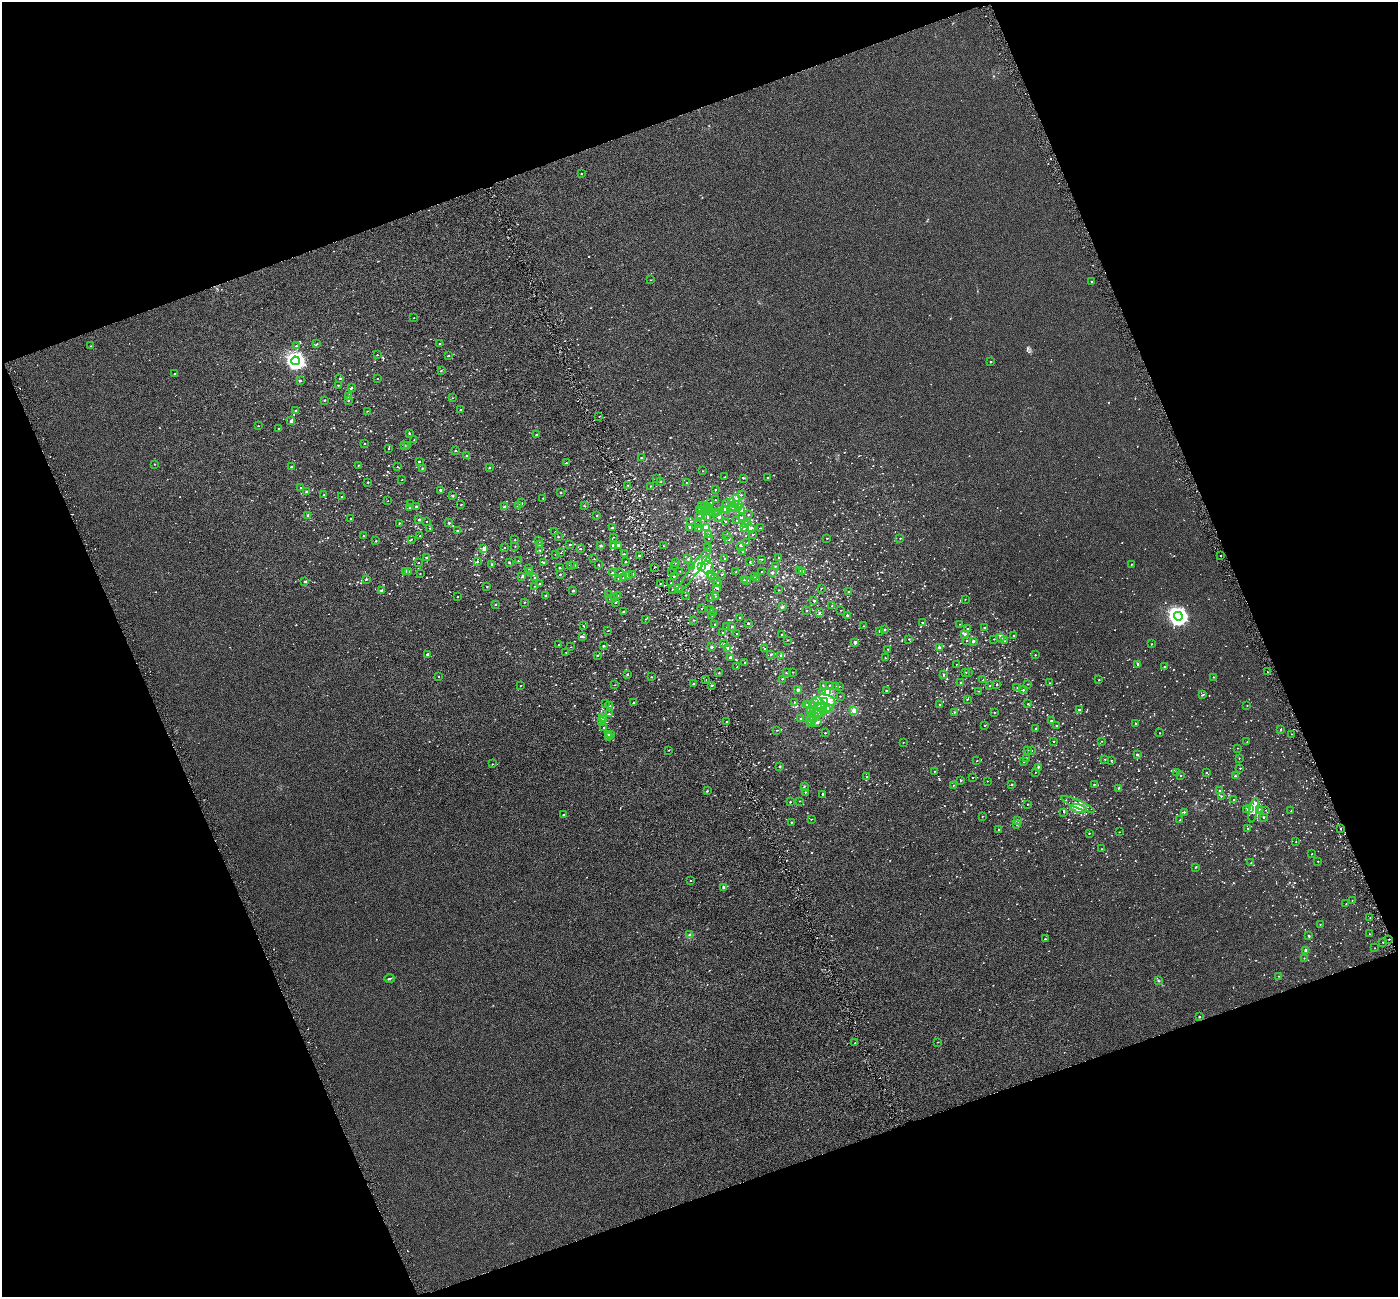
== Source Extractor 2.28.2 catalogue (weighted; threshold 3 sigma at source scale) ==
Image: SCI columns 4-5587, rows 143-5320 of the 5589 x 5407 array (HDU 1 of 3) = the unmasked area's bounding box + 8 px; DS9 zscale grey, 4 x 4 block average (1 PNG px = mean of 4 x 4 image px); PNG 1400 x 1299 px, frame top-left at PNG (2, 2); each listed source drawn as its Kron ellipse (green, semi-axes under 4 px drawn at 4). Shown black and unused: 41% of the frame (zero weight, under 3 of 6 exposures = <1% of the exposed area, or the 3 px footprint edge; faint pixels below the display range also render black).
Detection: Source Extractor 2.28.2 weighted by HDU 2 'WHT'. Background -4.04e-04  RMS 0.0024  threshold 0.00972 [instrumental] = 3 sigma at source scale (4.09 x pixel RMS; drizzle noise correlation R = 1.36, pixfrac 0.8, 0.0396/0.0396 arcsec/px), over >= 5 px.
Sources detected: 1795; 30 too faint to see at this stretch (4 x 4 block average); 10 inside a brighter object's white glare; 2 cosmic-ray / hot-pixel residue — neither listed nor drawn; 57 coinciding with a brighter row at this scale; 33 inside a brighter listed object's ellipse — not listed separately; of the other 1663, all 500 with FLUX_AUTO >= 0.651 (the completeness limit of this list) listed and drawn (1163 fainter detections not listed), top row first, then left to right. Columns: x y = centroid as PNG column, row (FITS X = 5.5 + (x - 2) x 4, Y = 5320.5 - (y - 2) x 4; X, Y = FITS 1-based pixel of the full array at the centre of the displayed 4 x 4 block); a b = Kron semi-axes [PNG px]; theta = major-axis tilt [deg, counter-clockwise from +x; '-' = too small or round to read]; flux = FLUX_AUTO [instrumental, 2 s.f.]
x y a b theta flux
581 174 2 2 - 0.85
650 280 2 2 - 0.67
1092 281 2 2 - 0.94
414 318 2 2 - 0.74
317 344 2 2 - 1.1
440 344 2 2 - 0.98
90 346 2 2 - 1.1
296 346 2 2 - 1.3
377 355 2 2 - 1
448 356 2 2 - 2.1
295 361 4 4 - 470
991 362 2 2 - 2
441 370 2 2 - 1.6
175 373 2 2 - 0.72
340 378 2 2 - 2.2
377 378 2 2 - 0.66
300 381 2 2 - 5.2
338 385 2 2 - 0.74
351 388 2 2 - 4.1
349 397 2 2 - 1.6
453 398 2 2 - 0.69
325 400 2 2 - 1.6
348 400 2 2 - 1.3
460 409 2 2 - 0.82
295 410 2 2 - 2.1
367 411 2 2 - 0.65
599 416 2 2 - 0.79
291 421 3 2 - 2
258 426 2 2 - 1.2
279 429 2 2 - 1.6
409 433 2 2 - 2.5
536 435 2 2 - 1.7
414 440 2 2 - 0.8
365 444 2 2 - 1.4
405 445 2 2 - 1.3
408 446 2 2 - 0.83
388 449 2 2 - 0.75
455 451 2 2 - 2.2
466 455 2 2 - 1.3
641 458 2 2 - 1
419 461 2 2 - 2.8
566 463 2 2 - 1.1
155 464 2 2 - 1
358 465 2 2 - 1.1
291 467 2 2 - 4.5
397 467 2 2 - 1.1
422 468 2 2 - 1.7
489 468 2 2 - 1.9
703 471 2 2 - 0.9
725 477 2 2 - 1.1
768 477 2 2 - 0.82
656 478 2 2 - 0.79
743 478 2 2 - 0.91
402 479 2 2 - 0.74
660 481 2 2 - 1.8
368 482 2 2 - 1.9
687 483 2 2 - 1.8
628 485 2 2 - 1
650 486 2 2 - 0.91
300 488 2 2 - 1.1
441 490 2 2 - 4.5
715 490 2 2 - 0.66
306 492 2 2 - 4.6
561 493 2 2 - 1.8
324 495 2 2 - 1.2
741 495 2 2 - 1
342 496 2 2 - 1.5
453 496 2 2 - 1.9
543 498 2 2 - 0.76
737 498 2 2 - 18
715 500 2 2 - 0.74
388 501 2 2 - 0.75
732 502 2 2 - 4.1
410 503 2 2 - 1.1
522 503 2 2 - 0.9
710 503 2 2 - 2
461 504 2 2 - 1.3
726 504 2 2 - 0.68
738 504 2 2 - 17
518 505 2 2 - 6.4
735 505 2 2 - 1.3
416 506 2 2 - 2.6
585 506 2 2 - 1.2
702 506 2 2 - 0.75
708 506 2 2 - 0.83
409 507 2 2 - 1.6
504 507 2 2 - 12
705 507 2 2 - 1
733 507 2 2 - 2.5
738 507 2 2 - 1.1
707 509 3 2 - 1.4
709 509 2 2 - 2.3
699 510 3 2 - 0.69
704 510 2 2 - 3.7
724 510 2 2 - 4.1
741 510 2 2 - 6.5
706 511 2 2 - 3.3
726 511 2 2 - 3.2
705 512 3 2 - 1.5
717 513 2 2 - 1.1
701 514 2 2 - 0.7
715 514 2 2 - 2.4
308 515 2 2 - 7.2
597 515 2 2 - 1.4
748 515 2 2 - 1
699 516 2 2 - 2.7
719 517 2 2 - 2.7
708 518 2 2 - 1.4
741 518 2 2 - 5.8
351 519 2 2 - 1.9
419 520 2 2 - 5.1
737 520 2 2 - 1.4
691 521 2 2 - 0.85
725 521 2 2 - 1.5
427 522 2 2 - 0.67
747 522 2 2 - 4
399 523 2 2 - 1.7
449 523 2 2 - 4.2
698 525 2 2 - 0.88
746 525 2 2 - 10
690 527 2 2 - 2.6
744 527 2 2 - 1.4
430 528 2 2 - 1
612 528 2 2 - 5.3
706 528 2 2 - 33
751 528 2 2 - 6.3
760 528 2 2 - 0.76
699 529 2 2 - 1.6
458 531 2 2 - 5.8
555 532 2 2 - 0.68
708 534 2 2 - 2.8
726 535 2 2 - 0.76
753 535 2 2 - 0.79
363 536 2 2 - 0.76
420 536 2 2 - 1.9
558 537 2 2 - 1.9
613 537 2 2 - 0.72
708 538 2 2 - 1.1
827 538 2 2 - 1.1
900 538 2 2 - 0.97
411 539 2 2 - 0.8
729 539 2 2 - 3.1
515 540 2 2 - 0.91
539 540 2 2 - 2
376 541 2 2 - 1.5
747 543 2 2 - 0.71
539 544 2 2 - 0.86
570 544 2 2 - 1.8
613 545 2 2 - 6.7
619 545 2 2 - 3.4
515 546 2 2 - 0.78
601 546 2 2 - 5
664 546 2 2 - 0.72
741 546 2 2 - 2
707 547 2 2 - 0.7
484 548 3 2 - 4.3
505 548 2 2 - 0.82
580 549 2 2 - 1.7
540 550 2 2 - 2.2
743 552 2 2 - 2.6
561 553 2 2 - 0.84
556 554 2 2 - 0.65
624 554 2 2 - 0.97
639 556 2 2 - 0.72
1220 556 2 2 - 0.96
427 557 2 2 - 2.4
779 557 2 2 - 1.6
725 558 2 2 - 1.8
594 559 2 2 - 0.67
688 559 2 2 - 2.1
762 559 2 2 - 0.75
706 560 4 3 - 9.5
518 561 2 2 - 1.4
418 562 2 2 - 1.3
477 562 2 2 - 1.8
509 562 2 2 - 2.5
626 562 2 2 - 1.4
750 562 2 2 - 0.91
544 563 2 2 - 2.5
676 563 2 2 - 1.8
492 564 2 2 - 3.6
1131 564 2 2 - 1.6
598 565 2 2 - 0.86
675 565 2 2 - 0.93
570 566 2 2 - 0.75
575 566 2 2 - 1.8
691 566 2 2 - 0.87
701 566 3 2 - 23
775 566 2 2 - 1.9
655 567 2 2 - 1.2
529 568 2 2 - 0.66
560 568 2 2 - 1.9
707 568 6 6 - 10
695 569 28 3 54 11
799 570 2 2 - 1
406 571 2 2 - 2.6
530 571 3 2 - 1.1
680 571 2 2 - 0.93
803 571 2 2 - 2.8
409 572 2 2 - 0.7
736 572 2 2 - 0.72
762 572 2 2 - 0.81
612 573 2 2 - 2.2
620 573 2 2 - 2.8
671 573 2 2 - 2.7
772 573 2 2 - 7.3
420 574 2 2 - 0.66
560 574 2 2 - 1.5
633 574 2 2 - 4.5
710 574 2 2 - 2
722 574 2 2 - 0.77
628 576 2 2 - 3
674 576 2 2 - 1
712 576 2 2 - 2.8
522 577 2 2 - 0.97
534 577 2 2 - 1.1
754 577 2 2 - 0.73
623 578 2 2 - 2.4
366 579 2 2 - 2.6
619 579 2 2 - 3.5
714 579 2 2 - 3.2
756 579 2 2 - 0.66
744 580 2 2 - 0.68
747 581 2 2 - 0.85
305 582 2 2 - 2.4
660 583 2 2 - 0.66
671 583 2 2 - 1.6
717 583 2 2 - 0.65
539 584 2 2 - 0.94
487 586 2 2 - 0.9
535 586 2 2 - 0.71
679 588 2 2 - 0.92
717 588 2 2 - 1.1
821 588 2 2 - 0.68
672 589 2 2 - 0.86
382 590 2 2 - 4.6
779 590 2 2 - 0.73
573 591 2 2 - 3.6
848 591 2 2 - 1.2
545 595 2 2 - 1.3
608 595 2 2 - 1.3
617 595 2 2 - 1.1
686 595 2 2 - 0.89
715 596 2 2 - 1.5
457 597 2 2 - 0.68
615 597 2 2 - 1.1
710 597 2 2 - 0.72
610 599 2 2 - 1.4
965 599 2 2 - 0.66
814 601 2 2 - 1.9
524 602 2 2 - 0.8
616 602 2 2 - 1.1
496 604 2 2 - 0.99
832 606 2 2 - 1.4
782 607 2 2 - 4.3
701 608 2 2 - 1.3
711 610 2 2 - 2.8
806 610 2 2 - 1.3
841 610 2 2 - 0.66
623 611 2 2 - 1.4
819 612 2 2 - 1
714 613 2 2 - 0.74
712 615 2 2 - 1.1
847 615 2 2 - 3
1178 616 4 4 - 590
740 617 2 2 - 1.4
646 619 2 2 - 0.68
694 620 2 2 - 1.3
748 623 2 2 - 4.4
922 623 2 2 - 2
715 624 2 2 - 0.68
960 624 2 2 - 0.72
583 626 2 2 - 0.68
732 626 2 2 - 3
863 626 2 2 - 0.69
727 627 2 2 - 2
985 627 2 2 - 0.67
885 629 2 2 - 2.2
967 629 2 2 - 1.1
608 630 2 2 - 1
879 631 2 2 - 1.3
723 633 2 2 - 2
736 633 2 2 - 0.75
781 634 2 2 - 1.1
965 634 2 2 - 8.6
582 636 2 2 - 2.5
1014 636 2 2 - 2
1001 637 2 2 - 20
909 639 2 2 - 1.2
994 639 2 2 - 0.77
788 640 2 2 - 0.75
966 641 2 2 - 1.3
973 641 2 2 - 7.5
1004 641 2 2 - 0.7
855 642 2 2 - 13
724 644 2 2 - 0.74
1152 644 2 2 - 1.1
558 645 2 2 - 0.96
604 646 2 2 - 2.7
571 647 2 2 - 0.8
711 647 2 2 - 5.8
939 647 2 2 - 4.6
728 648 2 2 - 2.4
765 648 2 2 - 0.86
888 649 2 2 - 1.1
566 652 2 2 - 0.69
427 654 2 2 - 4.6
771 654 2 2 - 1.4
598 655 2 2 - 1.1
781 655 2 2 - 2.8
1035 655 2 2 - 1.3
730 658 2 2 - 2.7
885 658 2 2 - 1
745 662 2 2 - 1.1
956 664 2 2 - 0.68
1138 664 2 2 - 5.3
737 667 2 2 - 0.86
1164 667 2 2 - 3.1
786 672 2 2 - 1.4
793 672 2 2 - 0.75
965 672 2 2 - 0.99
968 672 2 2 - 1.3
1267 672 2 2 - 0.73
719 673 2 2 - 1.4
627 674 2 2 - 2.1
944 674 2 2 - 0.78
439 676 2 2 - 1.5
651 677 2 2 - 1
1213 677 2 2 - 0.77
782 679 2 2 - 1.1
706 680 2 2 - 0.9
983 680 2 2 - 0.92
1099 680 2 2 - 1.4
693 683 2 2 - 1.7
961 683 2 2 - 3.6
1049 683 2 2 - 0.83
997 684 2 2 - 1.5
1028 684 2 2 - 0.74
615 685 2 2 - 0.78
712 685 2 2 - 1.8
823 685 2 2 - 1.2
830 685 2 2 - 0.92
521 686 2 2 - 0.69
836 686 2 2 - 6.1
839 686 2 2 - 0.85
990 686 2 2 - 1.1
1017 687 2 2 - 0.85
798 690 2 2 - 9.5
1023 690 2 2 - 1.8
886 691 2 2 - 3.2
978 691 2 2 - 0.76
822 692 2 2 - 0.75
826 692 2 2 - 23
1203 695 2 2 - 1.7
840 696 2 2 - 0.81
967 699 2 2 - 1.1
818 700 4 2 - 7.7
828 700 9 4 -28 9.3
824 701 2 2 - 22
634 702 2 2 - 0.86
794 702 2 2 - 1.1
815 703 2 2 - 1.4
605 704 2 2 - 1.5
1028 704 2 2 - 1.5
806 705 2 2 - 1.7
808 705 2 2 - 1
940 705 2 2 - 2.3
1247 705 2 2 - 0.97
610 706 2 2 - 0.75
817 706 3 2 - 1.4
822 706 2 2 - 7
829 708 2 2 - 2.9
814 709 2 2 - 0.83
1079 709 2 2 - 3.8
827 710 4 3 - 5
854 710 2 2 - 28
811 711 2 2 - 1
823 711 2 2 - 6.2
954 712 2 2 - 1.2
818 713 5 2 - 2.9
821 713 2 2 - 2.6
994 713 2 2 - 0.78
609 714 2 2 - 0.71
813 714 2 2 - 20
602 717 2 2 - 7
800 719 2 2 - 1.9
603 720 2 2 - 4.4
814 720 2 2 - 7.1
601 721 2 2 - 5
727 721 2 2 - 0.88
810 721 2 2 - 1.9
1051 721 2 2 - 2.8
817 723 2 2 - 2.5
1135 723 2 2 - 1
811 724 2 2 - 2.1
984 725 2 2 - 1.1
1056 726 2 2 - 1.1
604 727 2 2 - 1.1
1036 728 2 2 - 2.9
777 730 2 2 - 0.74
1281 730 2 2 - 2.1
825 733 2 2 - 0.98
1160 733 2 2 - 1
608 734 2 2 - 2.1
1291 734 2 2 - 1.9
610 735 2 2 - 3
608 737 4 2 - 1.3
1053 741 2 2 - 1.1
1102 741 2 2 - 0.83
903 742 2 2 - 0.71
1247 742 2 2 - 0.89
1237 748 2 2 - 0.71
669 750 2 2 - 0.88
1028 751 2 2 - 0.92
1031 751 2 2 - 0.98
1137 754 2 2 - 4.6
1026 758 2 2 - 1.2
1239 758 2 2 - 0.85
1105 759 2 2 - 0.97
1111 760 2 2 - 1.1
977 761 2 2 - 0.9
1023 761 2 2 - 1.7
492 764 2 2 - 0.86
779 766 2 2 - 1.9
1038 767 2 2 - 2.2
1240 768 2 2 - 1.1
934 771 2 2 - 0.98
1035 772 2 2 - 0.94
1177 773 2 2 - 0.75
1206 773 2 2 - 1.8
1180 776 2 2 - 1.7
1235 776 2 2 - 3.2
867 777 2 2 - 0.98
973 778 2 2 - 0.72
961 781 2 2 - 1.1
987 781 2 2 - 0.77
1012 784 2 2 - 1.1
1094 784 2 2 - 1.8
953 785 2 2 - 0.83
804 786 2 2 - 1.5
1118 788 3 2 - 1.1
1219 790 2 2 - 1.9
707 791 2 2 - 1.7
805 792 2 2 - 1.5
822 794 2 2 - 1.7
1221 796 2 2 - 1
1234 800 2 2 - 1.2
799 801 2 2 - 0.79
790 802 2 2 - 1.2
1027 804 2 2 - 1.2
1078 804 18 4 -23 8.2
1078 808 8 4 -15 8.4
1250 809 2 2 - 1.3
1247 810 2 2 - 0.88
1254 810 12 3 78 5.9
1259 810 2 2 - 1.2
1266 810 2 2 - 0.77
1291 811 2 2 - 0.7
1064 812 2 2 - 0.85
1184 812 2 2 - 1.8
564 815 2 2 - 3.6
982 816 2 2 - 0.8
1264 817 2 2 - 1.9
811 819 2 2 - 0.77
1180 820 2 2 - 0.72
1018 821 2 2 - 1.8
791 822 2 2 - 1.2
1017 825 2 2 - 1.4
1248 828 2 2 - 2
1340 829 2 2 - 0.9
999 830 2 2 - 1.5
1119 832 2 2 - 0.65
1089 833 2 2 - 1.2
1296 842 2 2 - 0.66
1102 849 2 2 - 0.97
1312 854 2 2 - 0.85
1318 861 2 2 - 1.2
1251 863 2 2 - 0.94
1196 867 2 2 - 1.8
691 880 2 2 - 0.69
724 887 2 2 - 3.3
1352 900 2 2 - 1
1346 904 2 2 - 0.8
1370 918 2 2 - 0.86
1320 924 2 2 - 0.73
1369 934 2 2 - 0.92
689 935 2 2 - 0.95
1309 936 2 2 - 2.8
1045 939 2 2 - 1.4
1389 939 2 2 - 0.91
1383 942 2 2 - 1.4
1374 948 2 2 - 0.84
1306 950 2 2 - 8.6
1304 958 2 2 - 0.91
1278 976 2 2 - 0.76
390 978 5 2 - 1.3
1159 981 2 2 - 0.8
1199 1017 2 2 - 2.2
938 1042 2 2 - 0.7
855 1043 2 2 - 1
Overlapping masked pixels (flux is a lower limit): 1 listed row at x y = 1389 939
Diffuse or blended objects may show on this block-average render without a row.